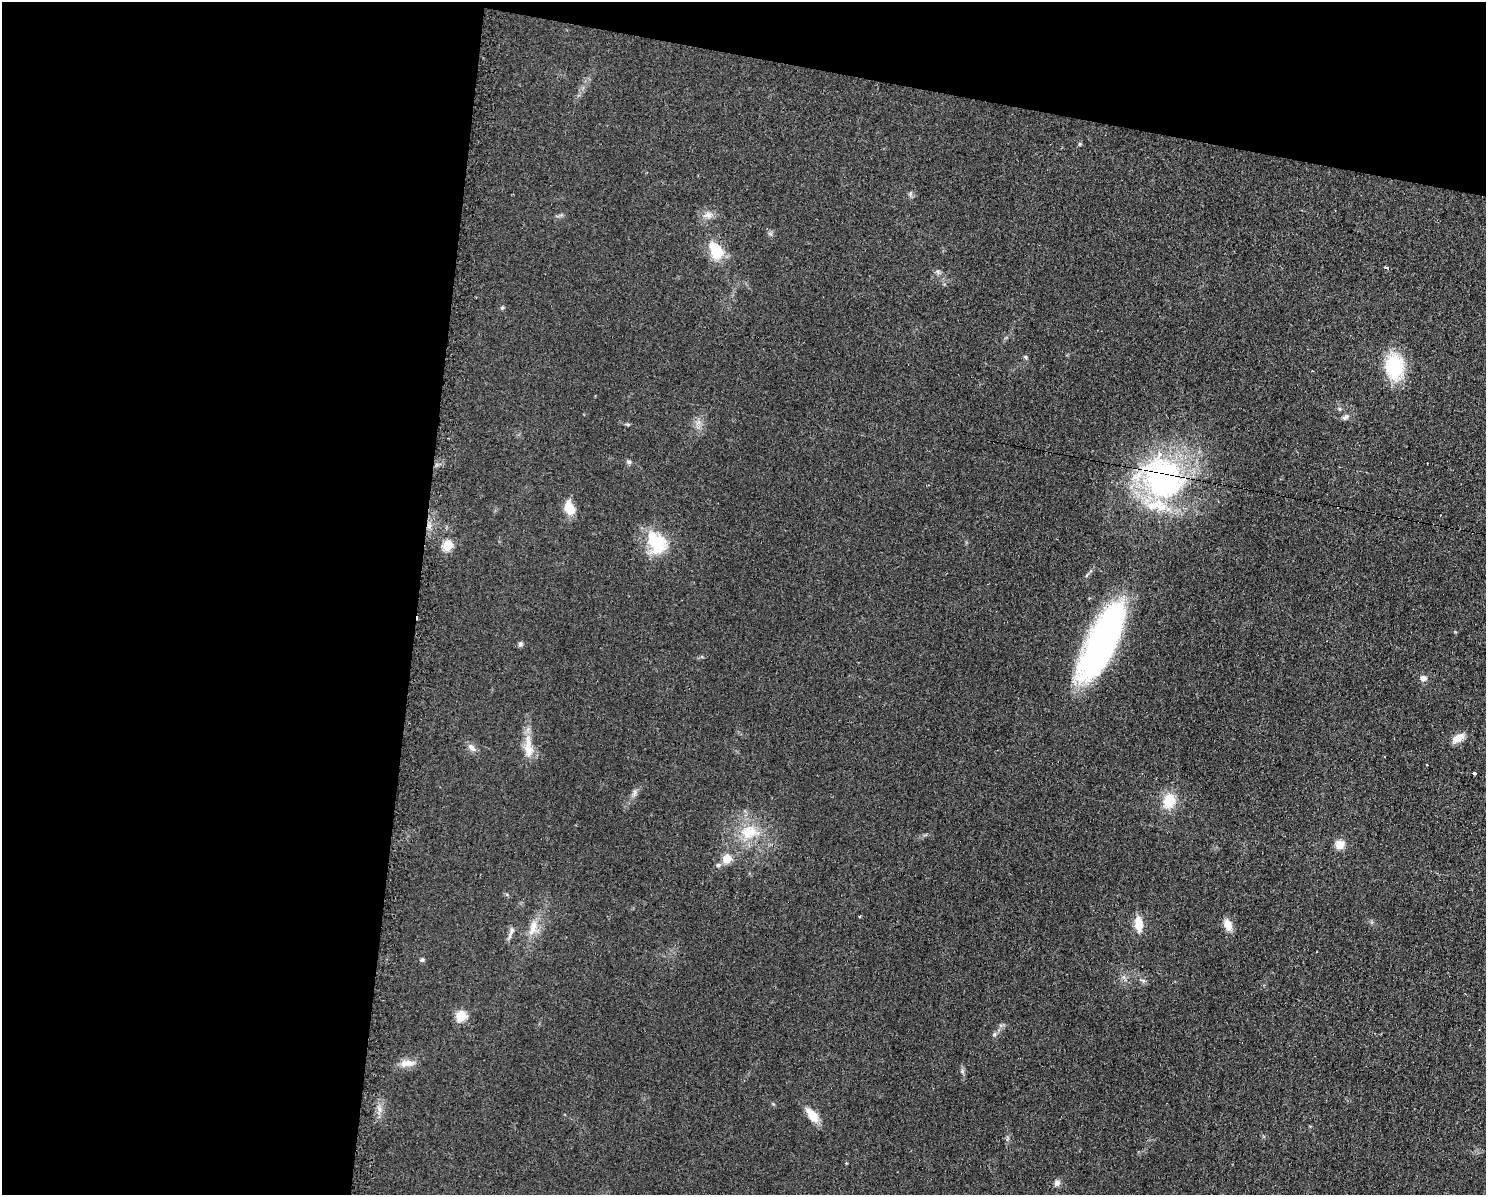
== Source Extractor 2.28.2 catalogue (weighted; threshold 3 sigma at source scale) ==
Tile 1 of 3 x 4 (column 1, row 1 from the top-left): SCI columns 123-1606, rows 3579-4771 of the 4823 x 4771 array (HDU 1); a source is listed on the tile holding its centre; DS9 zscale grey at full resolution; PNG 1488 x 1197 px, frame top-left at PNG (2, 2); no overlay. Shown black and unused: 34% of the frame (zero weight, under 2 of 3 exposures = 2% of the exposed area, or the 3 px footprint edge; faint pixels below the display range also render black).
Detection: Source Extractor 2.28.2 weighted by HDU 2 'WHT'; one run over the whole footprint, this tile lists its part. Background 0.0548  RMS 0.0099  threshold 0.0444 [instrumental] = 3 sigma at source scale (4.5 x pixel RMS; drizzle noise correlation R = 1.50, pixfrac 1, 0.05/0.05 arcsec/px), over >= 5 px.
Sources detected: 39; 2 cosmic-ray / hot-pixel residue — not listed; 1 inside a brighter listed object's ellipse — not listed separately; the other 36 listed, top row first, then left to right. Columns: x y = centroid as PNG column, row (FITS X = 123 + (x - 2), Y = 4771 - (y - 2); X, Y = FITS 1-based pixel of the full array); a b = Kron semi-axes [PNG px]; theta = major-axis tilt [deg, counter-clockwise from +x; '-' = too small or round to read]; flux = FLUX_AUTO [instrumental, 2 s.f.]
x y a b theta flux
1080 144 6 4 90 1.2
708 215 15 9 11 6.6
716 251 22 14 -64 27
1386 268 4 3 - 13
502 308 6 4 67 1.4
1025 357 5 5 - 1.4
1394 367 23 17 -84 64
1345 417 9 7 39 3.2
629 462 6 5 - 1.8
1163 478 59 48 -59 200
569 508 15 9 -69 17
656 543 32 23 -60 38
447 545 5 5 - 50
1103 641 81 26 64 290
520 644 7 5 71 2.4
1423 678 9 7 0 4.5
1458 738 15 8 30 10
528 747 34 11 -86 18
472 748 13 7 -45 5
1474 774 3 3 - 17
634 793 11 4 85 2.9
1169 801 15 11 75 25
749 832 24 18 3 29
1339 844 8 7 - 14
727 859 5 5 - 38
718 865 7 6 - 2.2
1138 924 16 9 -80 15
1228 925 14 9 -67 9.7
533 928 25 8 73 12
511 932 19 5 70 4
422 960 5 5 - 1.8
461 1016 5 5 - 59
994 1035 6 4 1 1.5
407 1063 20 9 1 8.9
812 1115 15 8 -51 17
1057 1183 8 8 - 3.5
Overlapping masked pixels (flux is a lower limit): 1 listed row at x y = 1163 478